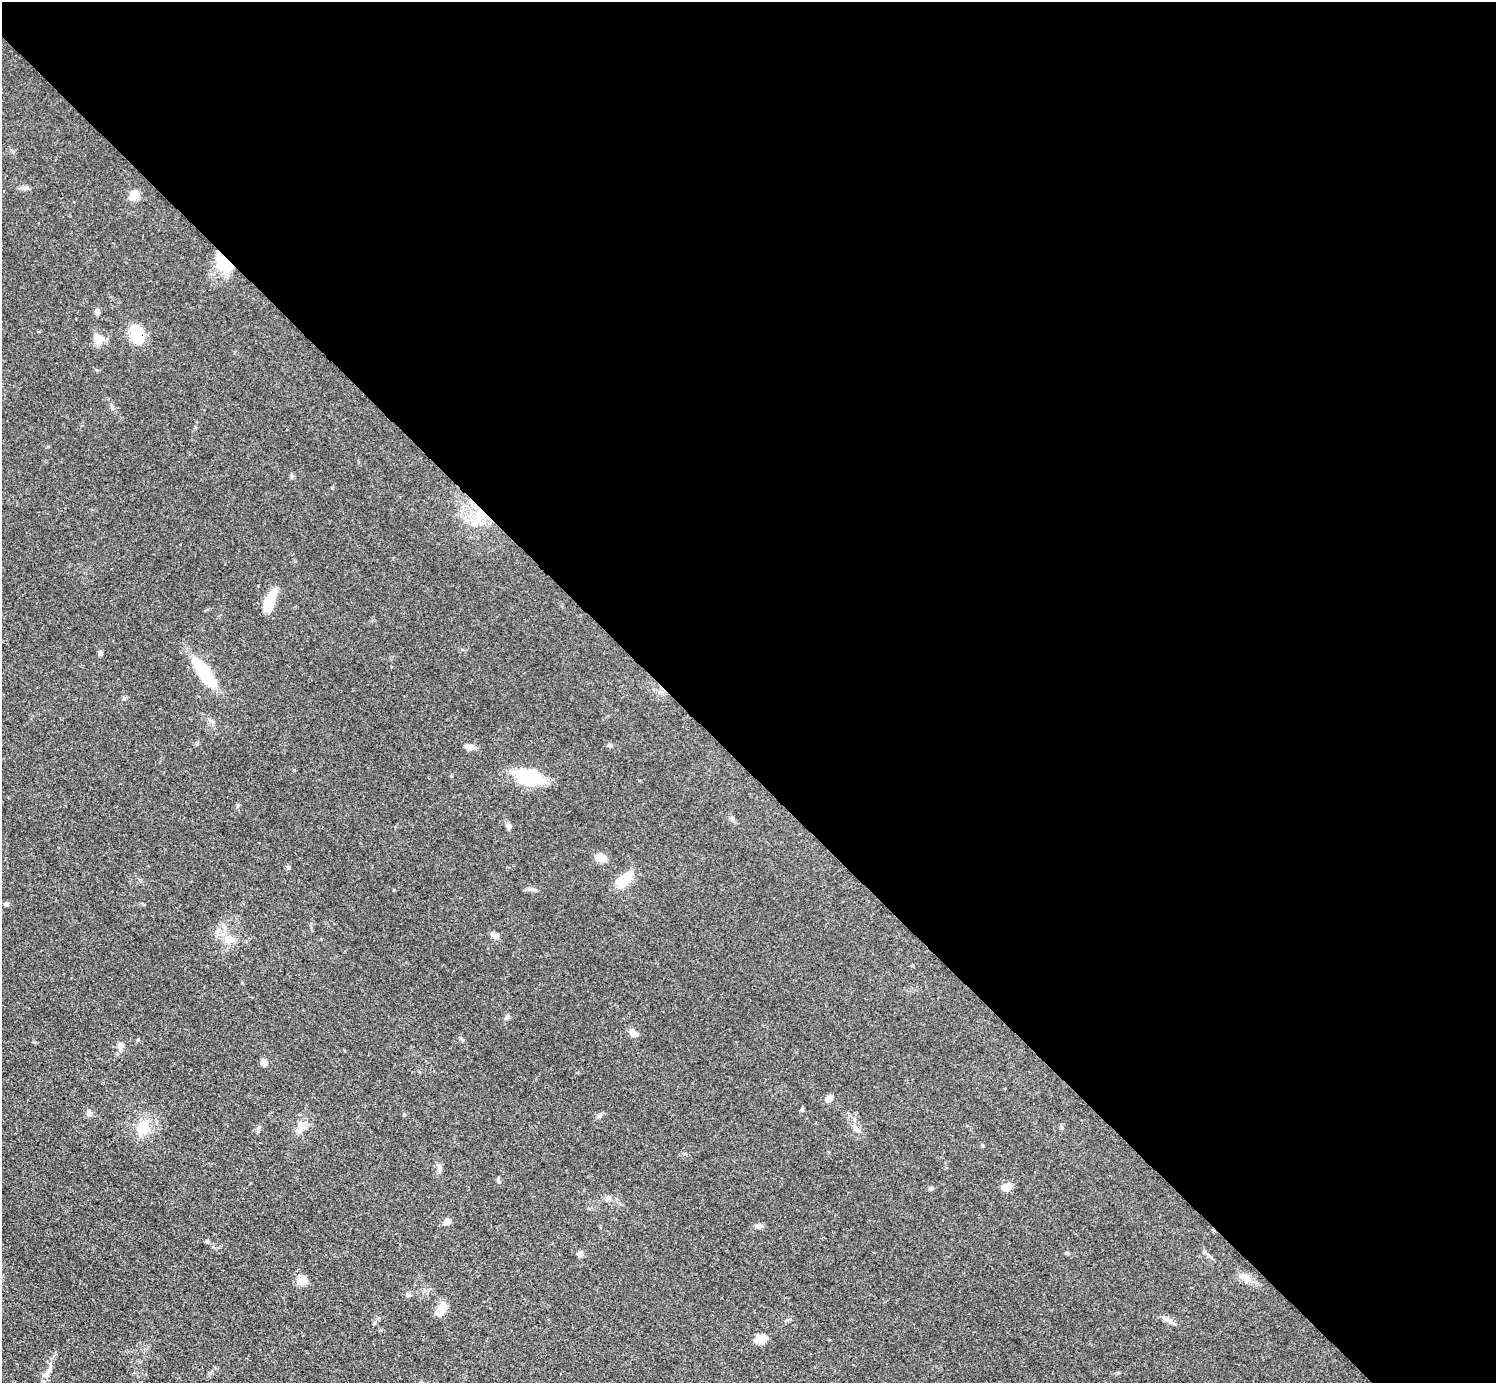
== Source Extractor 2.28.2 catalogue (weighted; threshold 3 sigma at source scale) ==
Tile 8 of 4 x 4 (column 4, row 2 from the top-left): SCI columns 4485-5978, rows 3061-4441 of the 5980 x 5979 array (HDU 1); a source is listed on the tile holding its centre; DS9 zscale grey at full resolution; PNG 1498 x 1385 px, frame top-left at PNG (2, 2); no overlay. Shown black and unused: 55% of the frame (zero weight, under 3 of 4 exposures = <1% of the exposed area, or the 3 px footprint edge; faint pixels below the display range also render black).
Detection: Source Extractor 2.28.2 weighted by HDU 2 'WHT'; one run over the whole footprint, this tile lists its part. Background 0.049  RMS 0.0048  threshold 0.0217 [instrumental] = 3 sigma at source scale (4.5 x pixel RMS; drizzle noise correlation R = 1.50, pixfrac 1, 0.05/0.05 arcsec/px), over >= 5 px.
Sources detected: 53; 3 inside a brighter object's white glare — not listed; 1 inside a brighter listed object's ellipse — not listed separately; the other 49 listed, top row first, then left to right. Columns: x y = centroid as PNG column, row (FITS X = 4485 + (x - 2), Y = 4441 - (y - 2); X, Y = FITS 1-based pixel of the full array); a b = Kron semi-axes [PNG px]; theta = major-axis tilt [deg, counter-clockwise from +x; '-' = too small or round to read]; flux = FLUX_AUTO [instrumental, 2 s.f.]
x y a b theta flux
25 188 11 6 4 1.6
134 195 11 9 42 5.4
225 265 21 16 -23 14
97 311 7 6 - 1.8
137 334 27 13 -69 12
98 339 17 11 -75 5.1
475 523 10 8 19 3.6
270 600 25 11 64 10
100 653 5 4 - 1.7
204 673 39 13 -54 25
610 745 6 6 - 0.99
468 746 13 6 -13 2.3
527 778 28 19 -18 22
238 805 6 4 19 0.58
732 819 6 6 - 1
509 826 9 7 -79 1.3
601 858 11 8 -5 5.9
288 867 6 4 -17 0.83
624 880 20 11 44 13
6 904 6 5 - 1
496 936 9 8 - 1.8
231 939 9 9 - 2.9
507 1016 8 5 62 1
633 1033 10 7 -37 3.2
120 1046 10 7 85 2.2
264 1062 5 5 - 6.1
829 1098 9 7 43 2.7
802 1109 6 4 -69 0.7
89 1113 8 6 -60 1.5
599 1116 9 6 37 1.3
143 1127 21 16 81 9.8
301 1127 16 9 57 4.3
857 1129 8 5 -45 1.4
982 1145 5 4 - 0.5
498 1181 7 5 -80 0.76
1008 1186 11 9 -28 2.6
931 1188 6 5 - 0.74
608 1199 9 4 -9 1.4
447 1222 8 6 27 3.2
759 1226 10 6 0 1.5
1067 1253 6 4 -43 0.61
580 1254 7 6 - 1.2
1245 1277 14 9 -55 3.5
302 1281 13 10 16 3.8
408 1295 7 6 - 1.1
442 1307 10 8 73 7.2
1169 1320 16 4 -15 2
763 1338 18 9 29 4.1
46 1374 14 6 48 2.4
Overlapping masked pixels (flux is a lower limit): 3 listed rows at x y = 225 265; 137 334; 475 523
Unlisted compact peaks at least as high as the median listed source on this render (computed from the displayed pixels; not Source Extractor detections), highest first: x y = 461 1038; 258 1128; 532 889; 291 475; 197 744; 394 890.